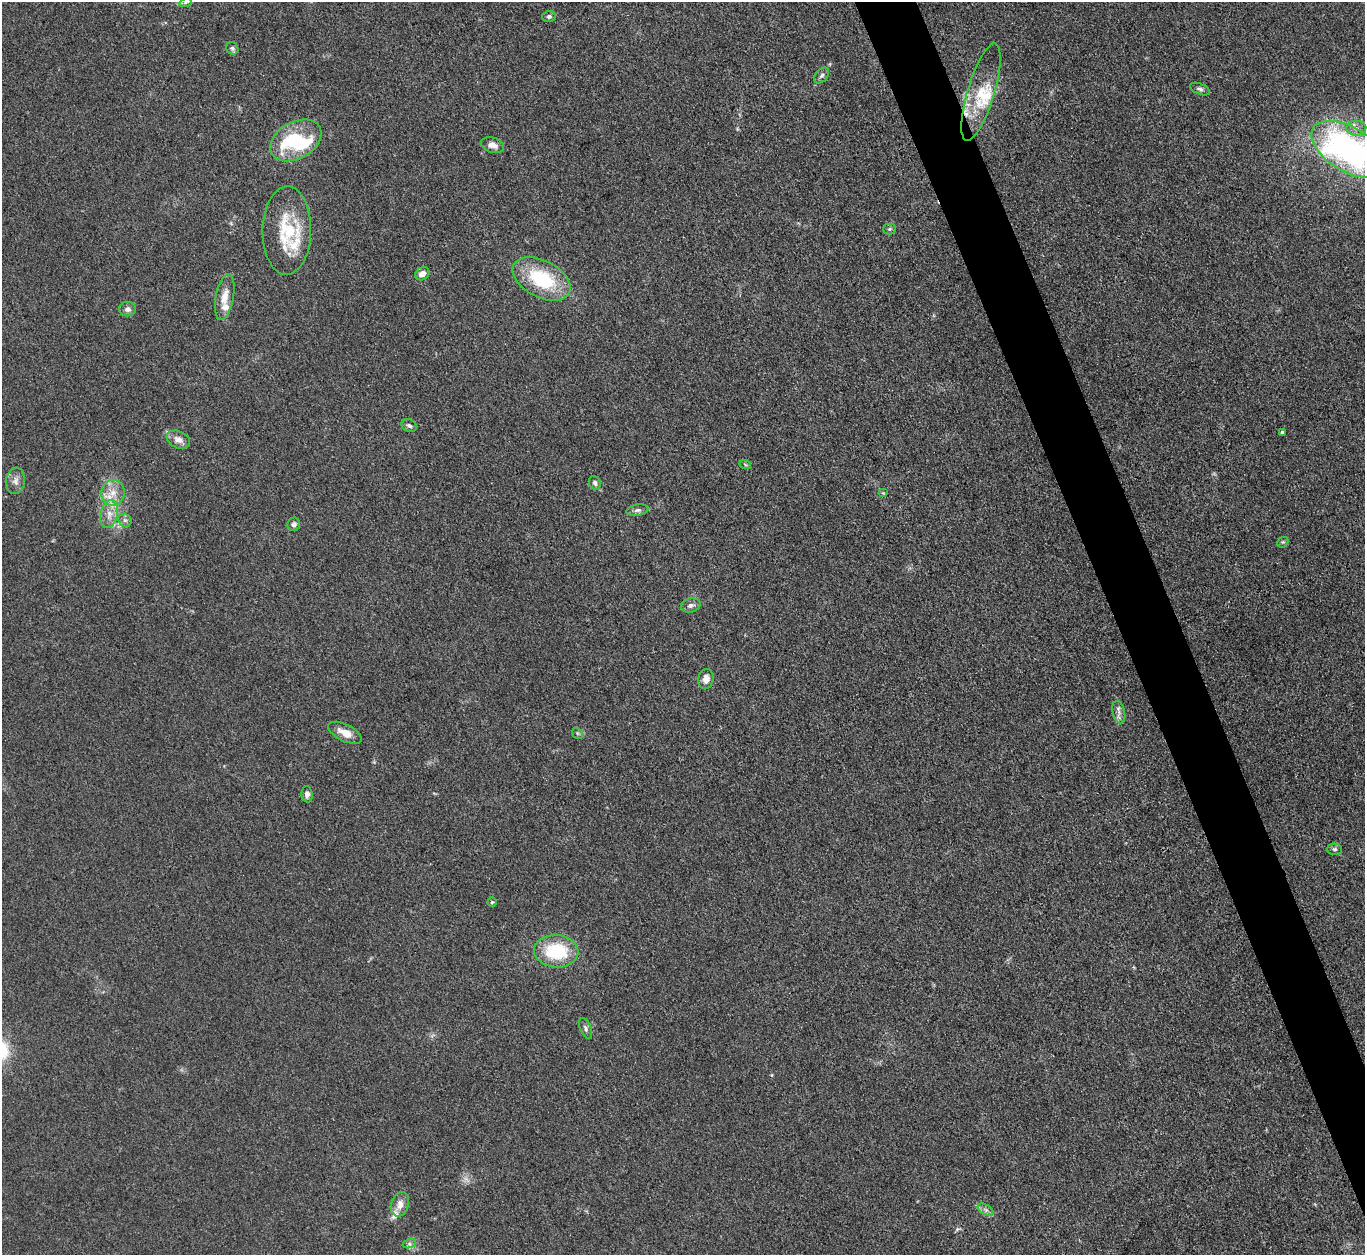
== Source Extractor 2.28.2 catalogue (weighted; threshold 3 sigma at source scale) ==
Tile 6 of 4 x 4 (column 2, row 2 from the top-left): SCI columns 1365-2727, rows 2656-3908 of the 5454 x 5440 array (HDU 1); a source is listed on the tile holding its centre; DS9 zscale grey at full resolution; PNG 1367 x 1257 px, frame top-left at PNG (2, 2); each listed source drawn as its Kron ellipse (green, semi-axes under 4 px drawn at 4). Shown black and unused: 4% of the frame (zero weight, under 3 of 4 exposures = <1% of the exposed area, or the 3 px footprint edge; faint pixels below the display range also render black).
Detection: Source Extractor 2.28.2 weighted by HDU 2 'WHT'; one run over the whole footprint, this tile lists its part. Background 0.0587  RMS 0.0052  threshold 0.0233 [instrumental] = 3 sigma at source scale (4.5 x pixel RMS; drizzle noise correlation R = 1.50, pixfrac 1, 0.05/0.05 arcsec/px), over >= 5 px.
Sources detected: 51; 3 inside a brighter object's white glare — neither listed nor drawn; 6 inside a brighter listed object's ellipse — not listed separately; the other 42 listed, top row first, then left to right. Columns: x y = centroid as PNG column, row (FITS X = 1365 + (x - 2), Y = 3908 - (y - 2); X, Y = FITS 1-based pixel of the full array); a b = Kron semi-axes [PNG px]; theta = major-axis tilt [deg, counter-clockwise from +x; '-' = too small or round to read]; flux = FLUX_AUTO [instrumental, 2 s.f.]
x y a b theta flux
186 2 6 4 17 0.86
549 16 6 6 - 1.4
232 48 6 5 - 1.1
822 76 9 6 50 1.5
1200 89 10 5 -23 1.4
981 92 51 13 73 18
1356 128 10 7 2 2.9
296 140 27 18 29 26
493 145 12 7 -16 3.5
1349 149 41 22 -32 170
889 229 6 5 - 0.86
287 230 44 24 89 28
422 274 7 6 - 3.9
541 279 31 18 -28 36
225 297 23 9 79 6.9
127 309 8 7 - 2.1
409 426 8 6 -25 1.3
1282 432 3 3 - 0.9
178 440 12 8 -23 3.8
745 464 6 3 -20 0.69
16 481 13 9 82 3.3
595 483 7 6 - 1.5
113 493 13 11 80 6.9
883 493 5 4 - 0.58
637 510 11 5 9 1.6
109 514 14 8 76 5.1
125 520 7 6 - 1.5
294 524 7 6 - 1.6
1283 542 6 4 41 0.71
691 605 10 7 15 2.1
706 679 10 7 76 3.8
1119 712 11 6 -77 2.6
345 733 18 8 -26 6.4
577 733 6 4 -47 0.89
307 794 8 5 -84 1.7
1335 849 7 5 -1 1.2
492 902 5 4 - 0.64
556 951 22 16 -4 31
586 1028 11 5 -68 1.6
400 1204 12 8 74 4.6
986 1210 9 5 -31 1.6
409 1244 7 4 18 1.1
Isophote crosses this tile's border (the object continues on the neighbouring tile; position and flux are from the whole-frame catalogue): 1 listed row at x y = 1349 149